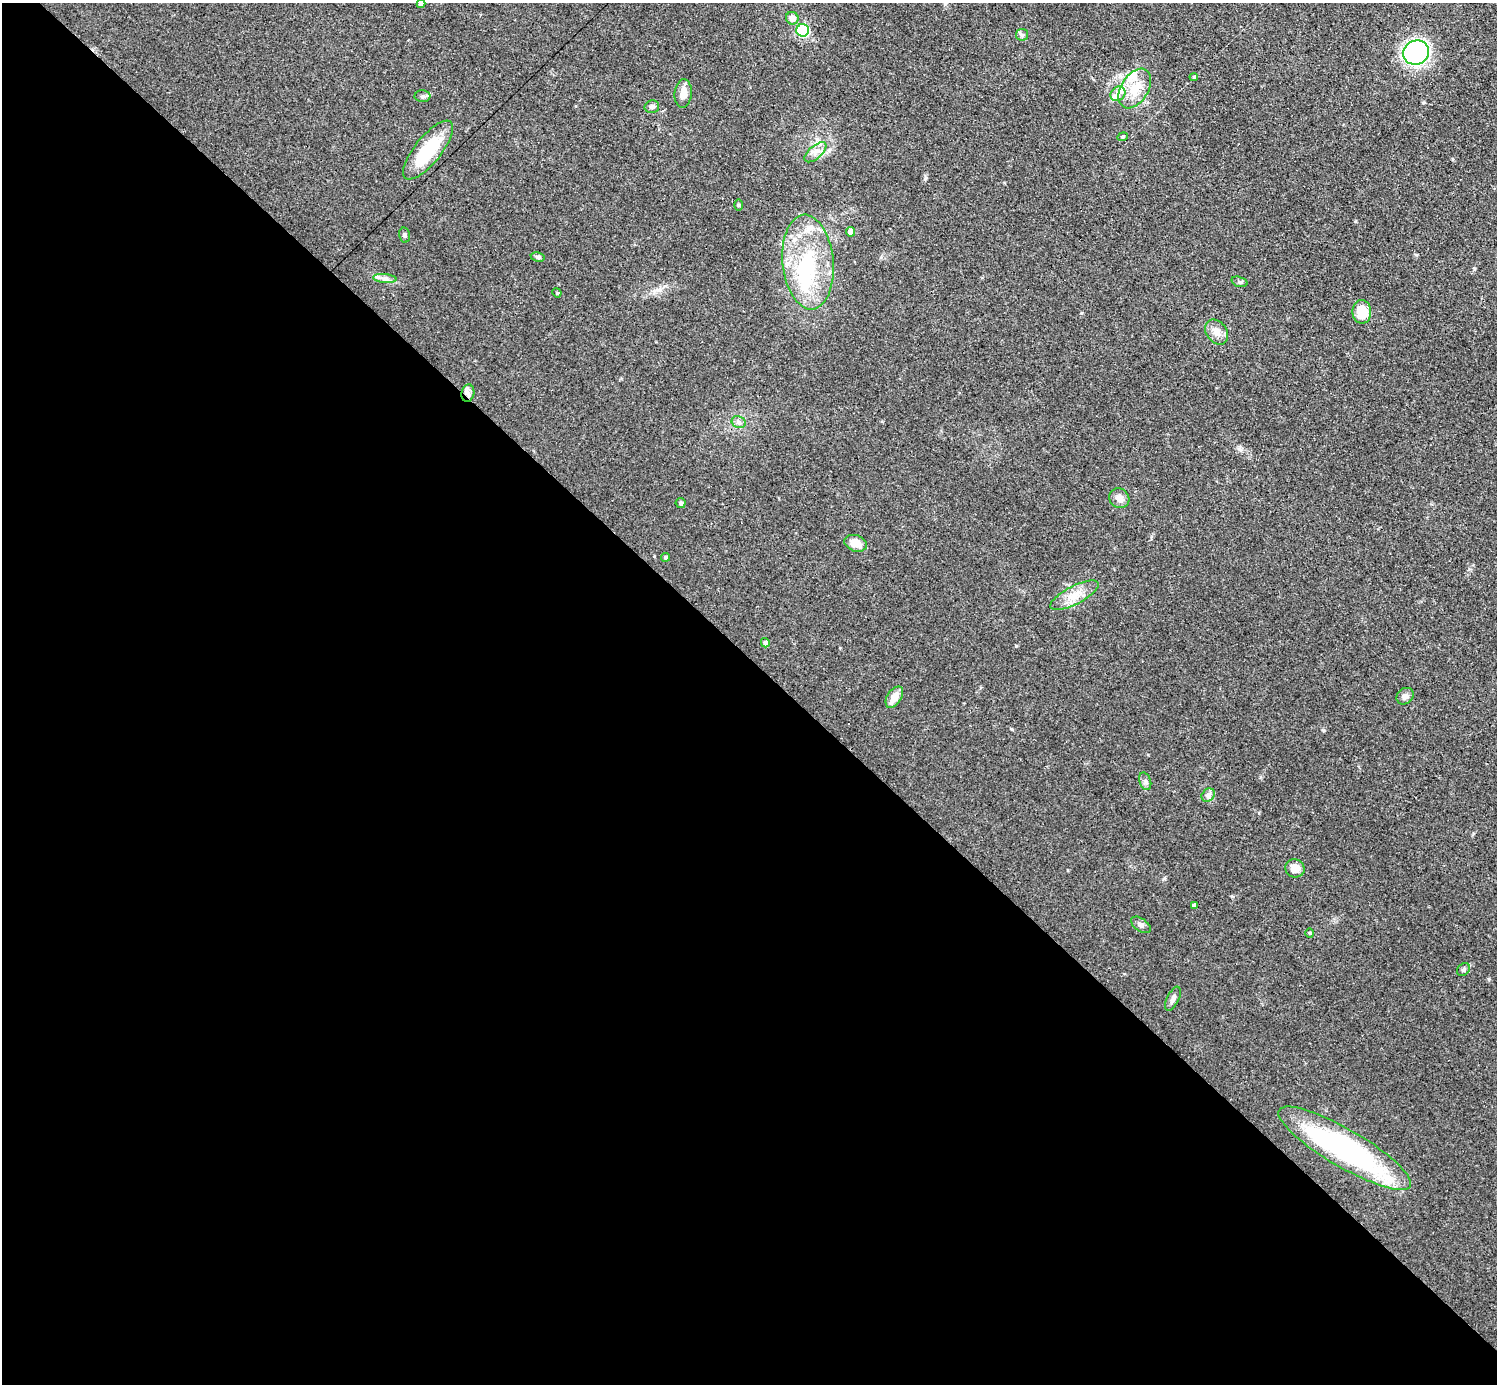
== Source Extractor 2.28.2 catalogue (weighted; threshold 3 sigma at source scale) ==
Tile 14 of 4 x 4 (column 2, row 4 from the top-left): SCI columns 1552-3046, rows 325-1706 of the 6152 x 6151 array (HDU 1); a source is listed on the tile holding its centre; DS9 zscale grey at full resolution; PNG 1499 x 1386 px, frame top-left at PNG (2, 3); each listed source drawn as its Kron ellipse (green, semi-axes under 4 px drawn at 4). Shown black and unused: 53% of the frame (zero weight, under 3 of 4 exposures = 1% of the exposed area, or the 3 px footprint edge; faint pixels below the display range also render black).
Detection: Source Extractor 2.28.2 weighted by HDU 2 'WHT'; one run over the whole footprint, this tile lists its part. Background 0.108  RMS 0.0067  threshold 0.0302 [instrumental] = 3 sigma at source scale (4.5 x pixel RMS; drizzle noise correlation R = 1.50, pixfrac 1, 0.05/0.05 arcsec/px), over >= 5 px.
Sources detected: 48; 2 inside a brighter object's white glare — neither listed nor drawn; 3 inside a brighter listed object's ellipse — not listed separately; the other 43 listed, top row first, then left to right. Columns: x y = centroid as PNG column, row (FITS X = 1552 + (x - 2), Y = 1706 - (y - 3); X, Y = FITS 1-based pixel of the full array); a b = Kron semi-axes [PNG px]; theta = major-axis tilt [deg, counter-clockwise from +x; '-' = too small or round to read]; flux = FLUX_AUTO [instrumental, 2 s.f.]
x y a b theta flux
421 4 4 4 - 2.4
792 18 6 6 - 5
803 30 6 6 - 75
1022 35 6 5 - 1.5
1416 53 13 12 - 120
1194 77 4 3 - 1
1135 89 22 13 58 15
683 94 14 8 84 6.1
1118 94 8 6 45 3.2
423 96 8 6 2 1.6
652 107 7 6 - 2.1
1123 137 5 4 - 0.89
428 150 36 13 51 34
815 152 13 6 41 4.3
738 205 6 4 -90 0.85
851 232 5 4 - 5.4
404 235 7 5 -78 1.3
538 257 7 4 -10 1.2
808 262 47 25 -85 53
385 279 12 4 -5 2.6
1239 282 8 5 -18 1.3
557 293 5 4 - 0.67
1362 312 12 9 -90 14
1216 332 14 10 -53 5.5
468 393 9 6 80 2.7
739 422 7 5 -22 2
1119 498 10 9 - 4.2
681 503 5 5 - 1.5
855 543 11 8 -20 7.4
666 557 4 4 - 1.2
1074 595 27 9 27 10
765 643 4 4 - 2.5
1405 696 9 7 40 2.8
894 697 12 7 57 7.5
1145 781 9 5 -72 1.8
1208 795 7 6 - 2
1295 868 10 9 - 6.7
1194 905 4 4 - 2
1141 925 11 6 -35 2.2
1310 933 4 4 - 0.79
1463 970 7 5 46 1.6
1173 999 13 6 63 2.7
1345 1148 76 19 -30 150
Overlapping masked pixels (flux is a lower limit): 2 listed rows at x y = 468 393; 1345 1148
Isophote crosses this tile's border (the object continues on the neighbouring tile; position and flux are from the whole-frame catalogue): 1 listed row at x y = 421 4
Unlisted compact peaks at least as high as the median listed source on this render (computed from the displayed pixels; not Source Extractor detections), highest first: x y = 925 178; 1016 646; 1323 730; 1081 313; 1164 879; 1474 269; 1260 777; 1488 979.